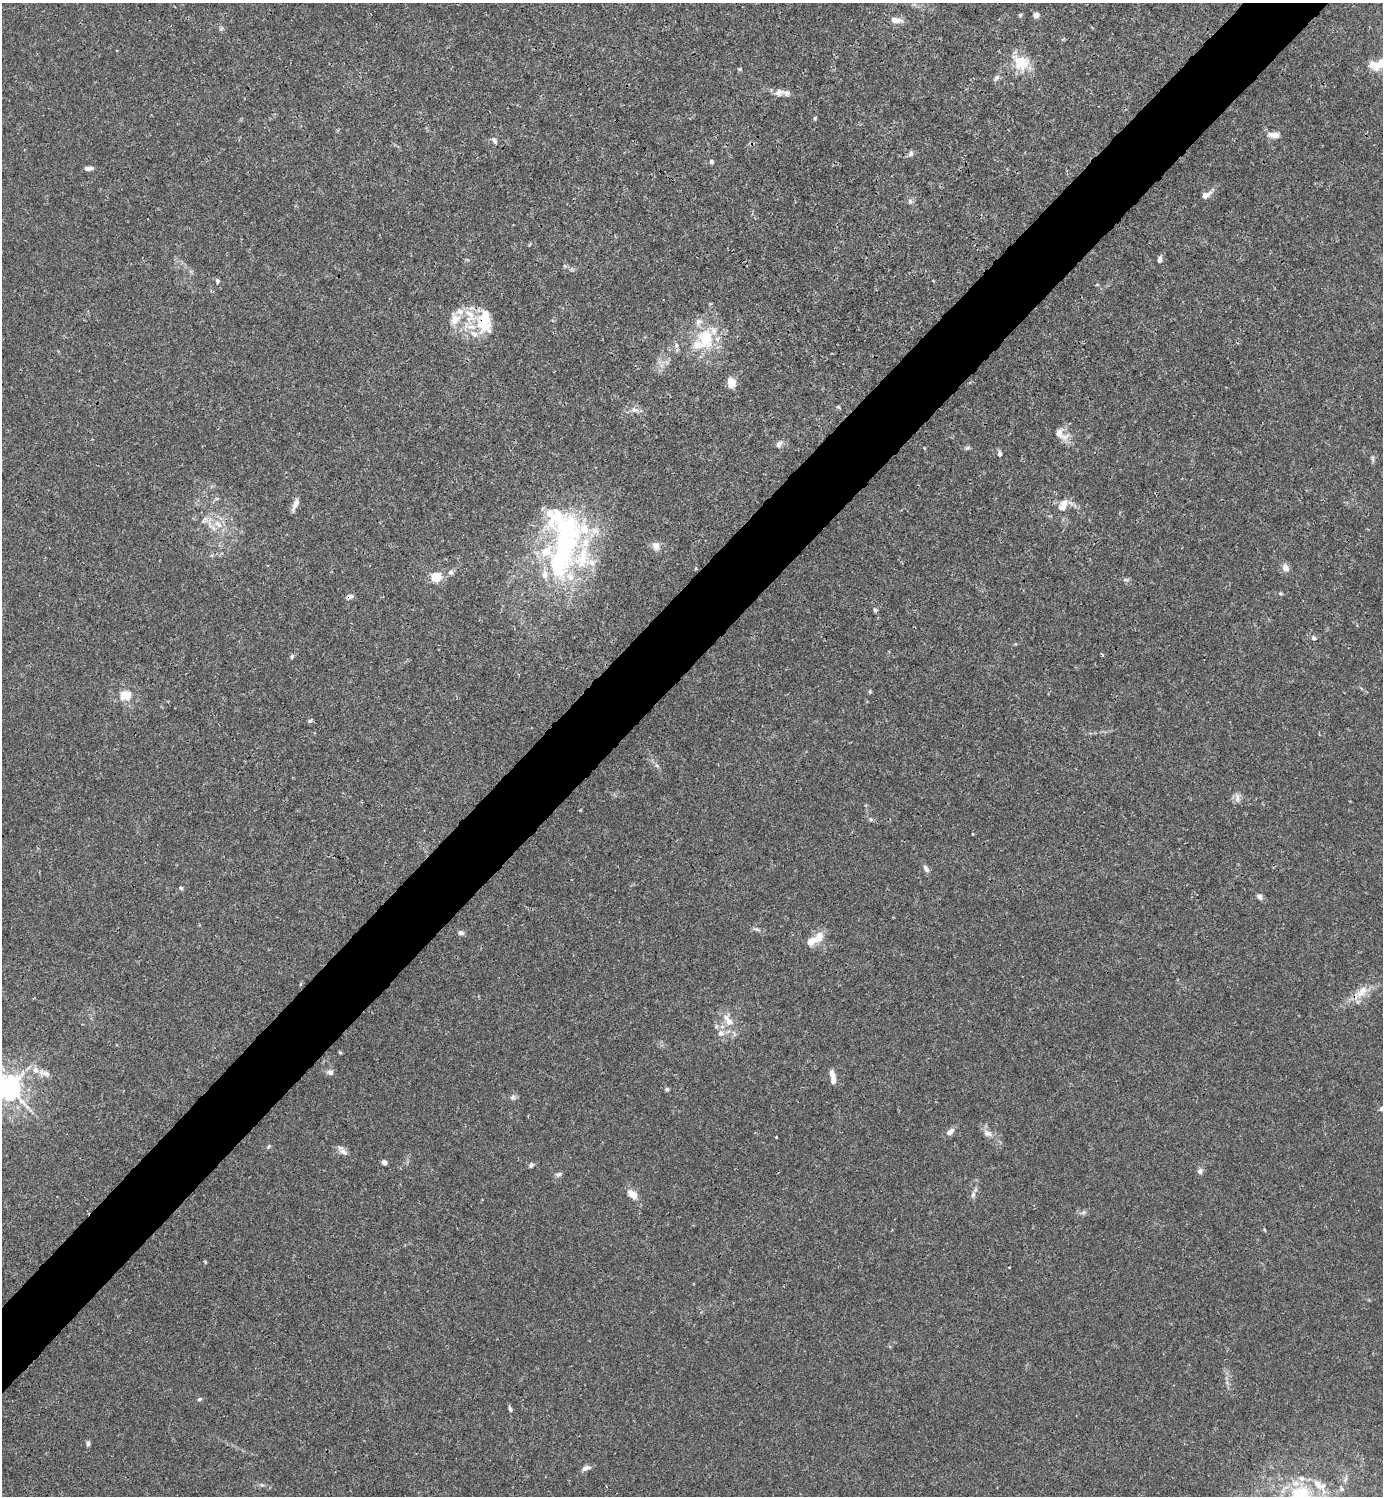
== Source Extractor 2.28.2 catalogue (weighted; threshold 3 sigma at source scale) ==
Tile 10 of 4 x 4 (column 2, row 3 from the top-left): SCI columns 1681-3061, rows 1496-2989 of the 5981 x 5982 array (HDU 1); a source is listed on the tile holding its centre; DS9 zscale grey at full resolution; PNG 1385 x 1498 px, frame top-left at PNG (2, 3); no overlay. Shown black and unused: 5% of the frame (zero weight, under 3 of 4 exposures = <1% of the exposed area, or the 3 px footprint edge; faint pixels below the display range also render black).
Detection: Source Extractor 2.28.2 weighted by HDU 2 'WHT'; one run over the whole footprint, this tile lists its part. Background 0.0153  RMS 0.0021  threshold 0.00965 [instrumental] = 3 sigma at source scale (4.5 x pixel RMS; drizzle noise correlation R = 1.50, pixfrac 1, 0.05/0.05 arcsec/px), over >= 5 px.
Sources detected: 107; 18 inside a brighter listed object's ellipse — not listed separately; the other 89 listed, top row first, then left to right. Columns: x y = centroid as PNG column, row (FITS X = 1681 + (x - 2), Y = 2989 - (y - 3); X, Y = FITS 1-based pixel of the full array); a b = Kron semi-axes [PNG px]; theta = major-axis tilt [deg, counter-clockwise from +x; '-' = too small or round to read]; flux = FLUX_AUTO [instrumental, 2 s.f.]
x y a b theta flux
1020 15 6 4 68 0.32
1036 15 6 6 - 1.1
896 20 14 6 -4 1.6
221 29 7 4 19 0.33
1021 63 24 20 -39 5.3
1379 64 29 13 16 5.1
740 69 5 4 - 0.27
996 78 10 6 51 0.71
779 92 10 9 - 1.1
815 118 5 4 - 0.23
1273 135 15 7 -4 1.6
494 140 10 5 -55 0.54
911 153 8 6 65 0.66
711 161 6 5 - 0.39
88 168 10 4 2 0.88
1206 195 17 7 32 1.5
910 201 7 5 -47 0.52
1160 260 7 5 78 0.71
565 266 6 3 -71 0.26
217 281 7 5 -68 0.45
455 319 15 11 40 2.8
484 322 29 17 90 7.8
706 338 34 24 84 9.9
676 345 7 4 -89 0.43
731 382 11 8 -76 2.4
838 407 6 3 -33 0.27
634 410 8 6 1 0.81
1060 434 22 11 -37 2.6
779 444 10 7 54 0.87
967 448 7 4 18 0.36
1000 454 7 5 86 0.57
1373 459 10 4 -85 0.42
1064 503 14 10 56 2.1
295 504 15 5 67 1.3
203 521 12 5 25 0.84
218 524 15 8 -45 2.3
563 542 99 40 88 54
656 546 11 9 -61 1.5
1285 568 10 8 -51 1.2
451 572 8 6 38 0.62
436 577 5 5 - 15
1125 580 9 4 -13 0.41
1280 593 5 3 - 0.28
350 596 8 6 22 0.72
875 610 6 5 - 0.34
1314 638 6 5 - 0.55
292 656 6 5 - 0.36
870 692 6 3 -72 0.25
125 695 17 15 14 3.3
310 721 6 5 - 0.36
657 765 6 5 - 0.42
1237 798 15 6 -87 0.96
871 819 6 4 -1 0.36
926 869 10 6 -59 0.82
181 888 6 5 - 0.35
1260 897 8 6 -49 0.78
757 929 11 5 -14 0.61
461 933 9 6 -18 0.57
819 937 15 10 63 2.6
1361 993 17 8 14 2.4
729 1022 15 11 -51 2.6
721 1033 9 8 - 1.3
340 1053 5 3 - 0.24
330 1072 9 8 - 0.76
44 1073 19 8 -19 1.7
832 1074 11 6 -70 1.2
8 1087 9 8 - 220
667 1089 5 4 - 0.45
513 1097 8 6 32 0.61
1382 1109 5 5 - 0.51
950 1132 10 6 43 1.3
987 1133 13 9 -27 1.3
776 1137 2 2 - 0.14
269 1146 7 4 46 0.29
343 1151 12 7 -36 1.1
384 1162 5 5 - 0.73
531 1165 7 5 66 0.4
1200 1171 8 7 - 0.66
558 1174 9 6 16 0.54
632 1194 13 8 -43 2.2
973 1195 8 5 72 0.61
1083 1212 7 6 - 0.47
199 1399 6 4 26 0.35
510 1409 9 4 -68 0.41
88 1443 8 5 -83 0.46
586 1468 12 6 22 0.84
262 1485 6 4 -41 0.34
1341 1489 7 6 - 0.6
1301 1493 27 19 7 11
Overlapping masked pixels (flux is a lower limit): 2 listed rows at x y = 484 322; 350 596
Isophote crosses this tile's border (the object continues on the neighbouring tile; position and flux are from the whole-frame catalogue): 4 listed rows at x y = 1379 64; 8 1087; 1382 1109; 1301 1493